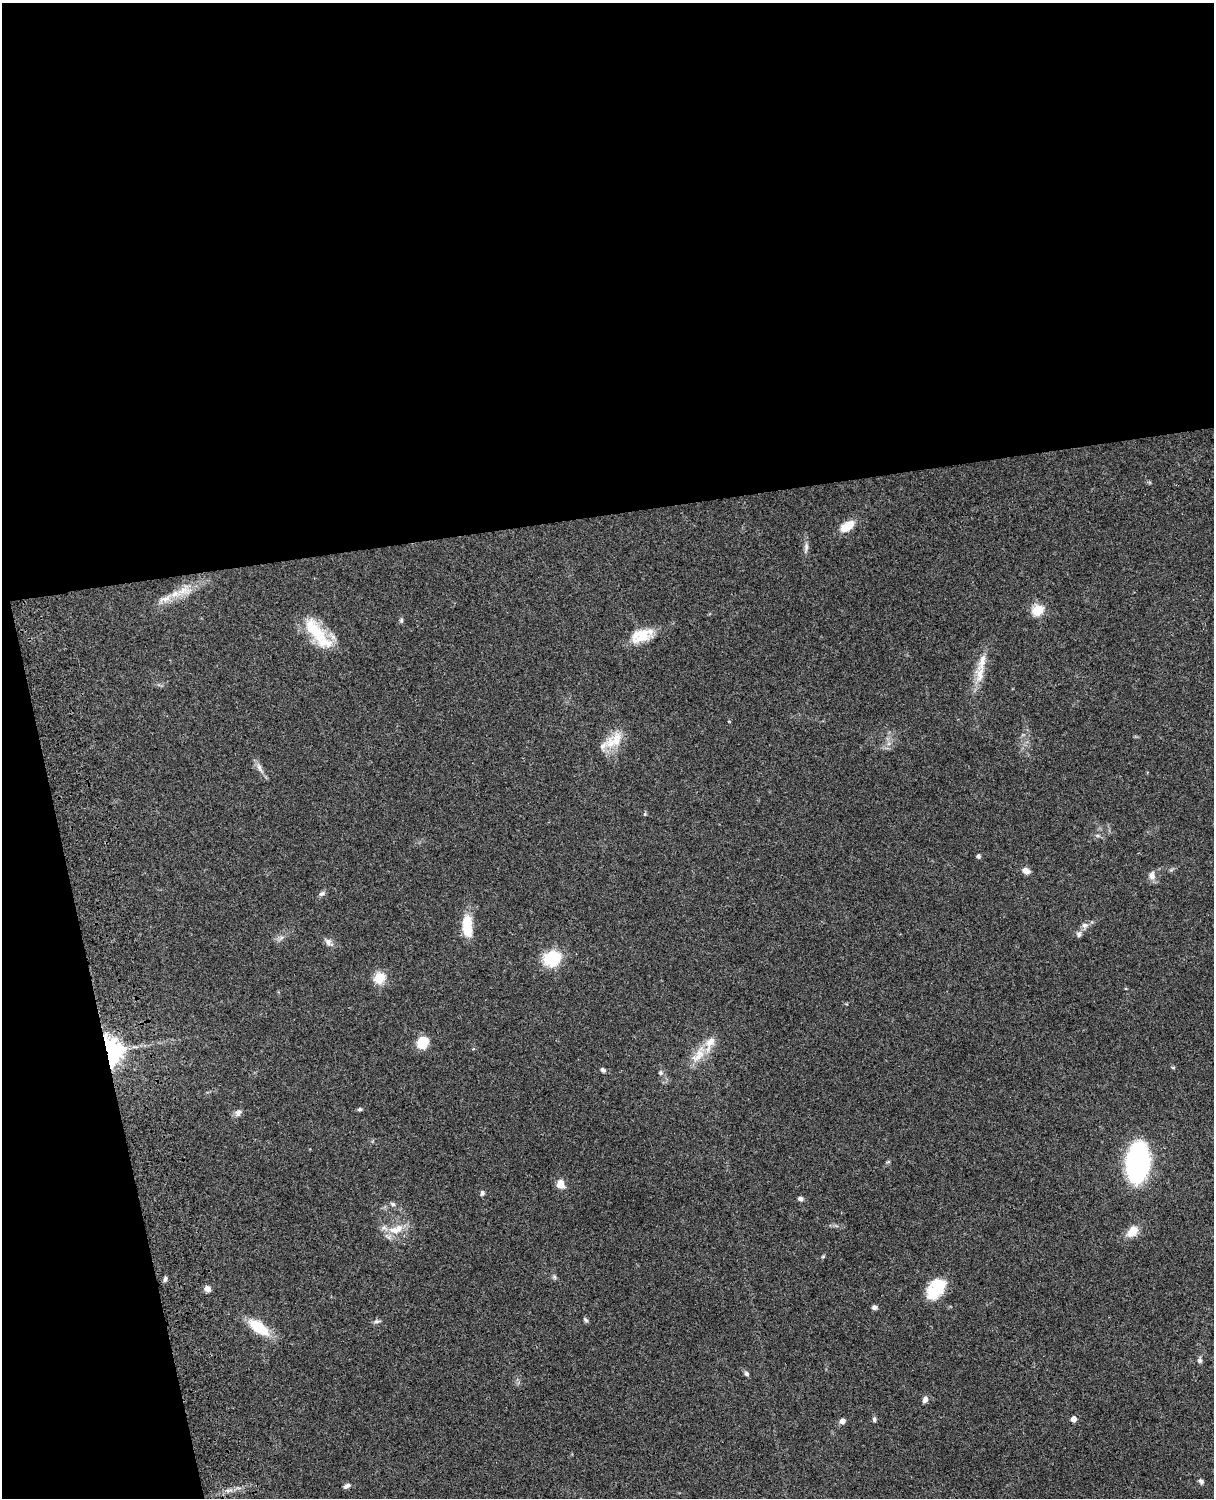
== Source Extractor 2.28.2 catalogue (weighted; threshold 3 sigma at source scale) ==
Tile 1 of 4 x 3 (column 1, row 1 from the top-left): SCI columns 121-1332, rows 3269-4764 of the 5088 x 4928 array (HDU 1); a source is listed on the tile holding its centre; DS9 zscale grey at full resolution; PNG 1216 x 1500 px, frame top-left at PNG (2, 3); no overlay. Shown black and unused: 39% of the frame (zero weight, under 3 of 4 exposures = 6% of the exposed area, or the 3 px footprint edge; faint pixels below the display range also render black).
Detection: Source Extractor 2.28.2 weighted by HDU 2 'WHT'; one run over the whole footprint, this tile lists its part. Background 0.0768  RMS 0.0058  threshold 0.0259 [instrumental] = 3 sigma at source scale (4.5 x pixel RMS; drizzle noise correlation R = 1.50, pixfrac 1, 0.05/0.05 arcsec/px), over >= 5 px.
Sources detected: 59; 5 inside a brighter listed object's ellipse — not listed separately; the other 54 listed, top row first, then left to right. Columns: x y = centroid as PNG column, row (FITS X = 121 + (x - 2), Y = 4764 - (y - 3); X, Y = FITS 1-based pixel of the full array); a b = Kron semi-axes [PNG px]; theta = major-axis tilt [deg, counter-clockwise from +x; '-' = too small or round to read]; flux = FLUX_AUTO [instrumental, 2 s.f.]
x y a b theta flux
847 526 16 8 32 10
806 548 16 5 83 2.4
184 590 24 13 27 9.9
1038 610 6 5 - 38
401 620 7 5 89 0.95
316 631 43 17 -52 22
642 635 30 15 18 14
982 662 35 10 70 11
614 740 29 15 39 13
260 768 17 6 -62 3.2
978 856 5 5 - 1.1
1026 871 9 6 -21 3.4
1152 875 11 8 89 3.2
322 894 9 6 23 1.6
467 925 24 10 -86 16
1085 925 9 7 8 2.3
1079 934 8 7 - 1.8
281 938 7 4 20 1.4
328 942 10 9 - 2.5
552 958 18 15 24 21
379 978 5 5 - 35
422 1042 11 9 63 14
710 1043 26 12 67 8.8
111 1051 21 14 -74 86
1173 1067 6 4 0 0.63
603 1070 6 5 - 1.4
661 1073 6 5 - 1.3
360 1109 6 4 13 0.97
238 1113 10 7 53 2.5
888 1162 6 4 19 0.68
1138 1162 27 14 84 150
560 1184 11 9 -69 4.8
482 1193 7 5 63 1.2
800 1199 6 5 - 1.6
393 1204 7 5 -27 1.2
396 1229 23 11 17 9.6
1132 1231 16 10 47 7.4
823 1257 6 4 2 0.61
554 1277 6 5 - 1
165 1279 8 4 74 1.4
938 1286 23 18 53 15
207 1289 7 6 - 2.8
874 1307 6 5 - 1.6
585 1320 8 4 -45 1
377 1321 9 5 1 1.3
259 1327 26 11 -36 17
1200 1360 7 6 - 1.4
746 1374 6 5 - 1.4
925 1399 8 6 73 2.3
874 1419 6 5 - 1.1
1074 1419 5 4 - 3.9
842 1421 5 5 - 2.8
1201 1481 7 6 - 1.5
347 1486 9 5 29 1.7
Overlapping masked pixels (flux is a lower limit): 1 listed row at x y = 111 1051